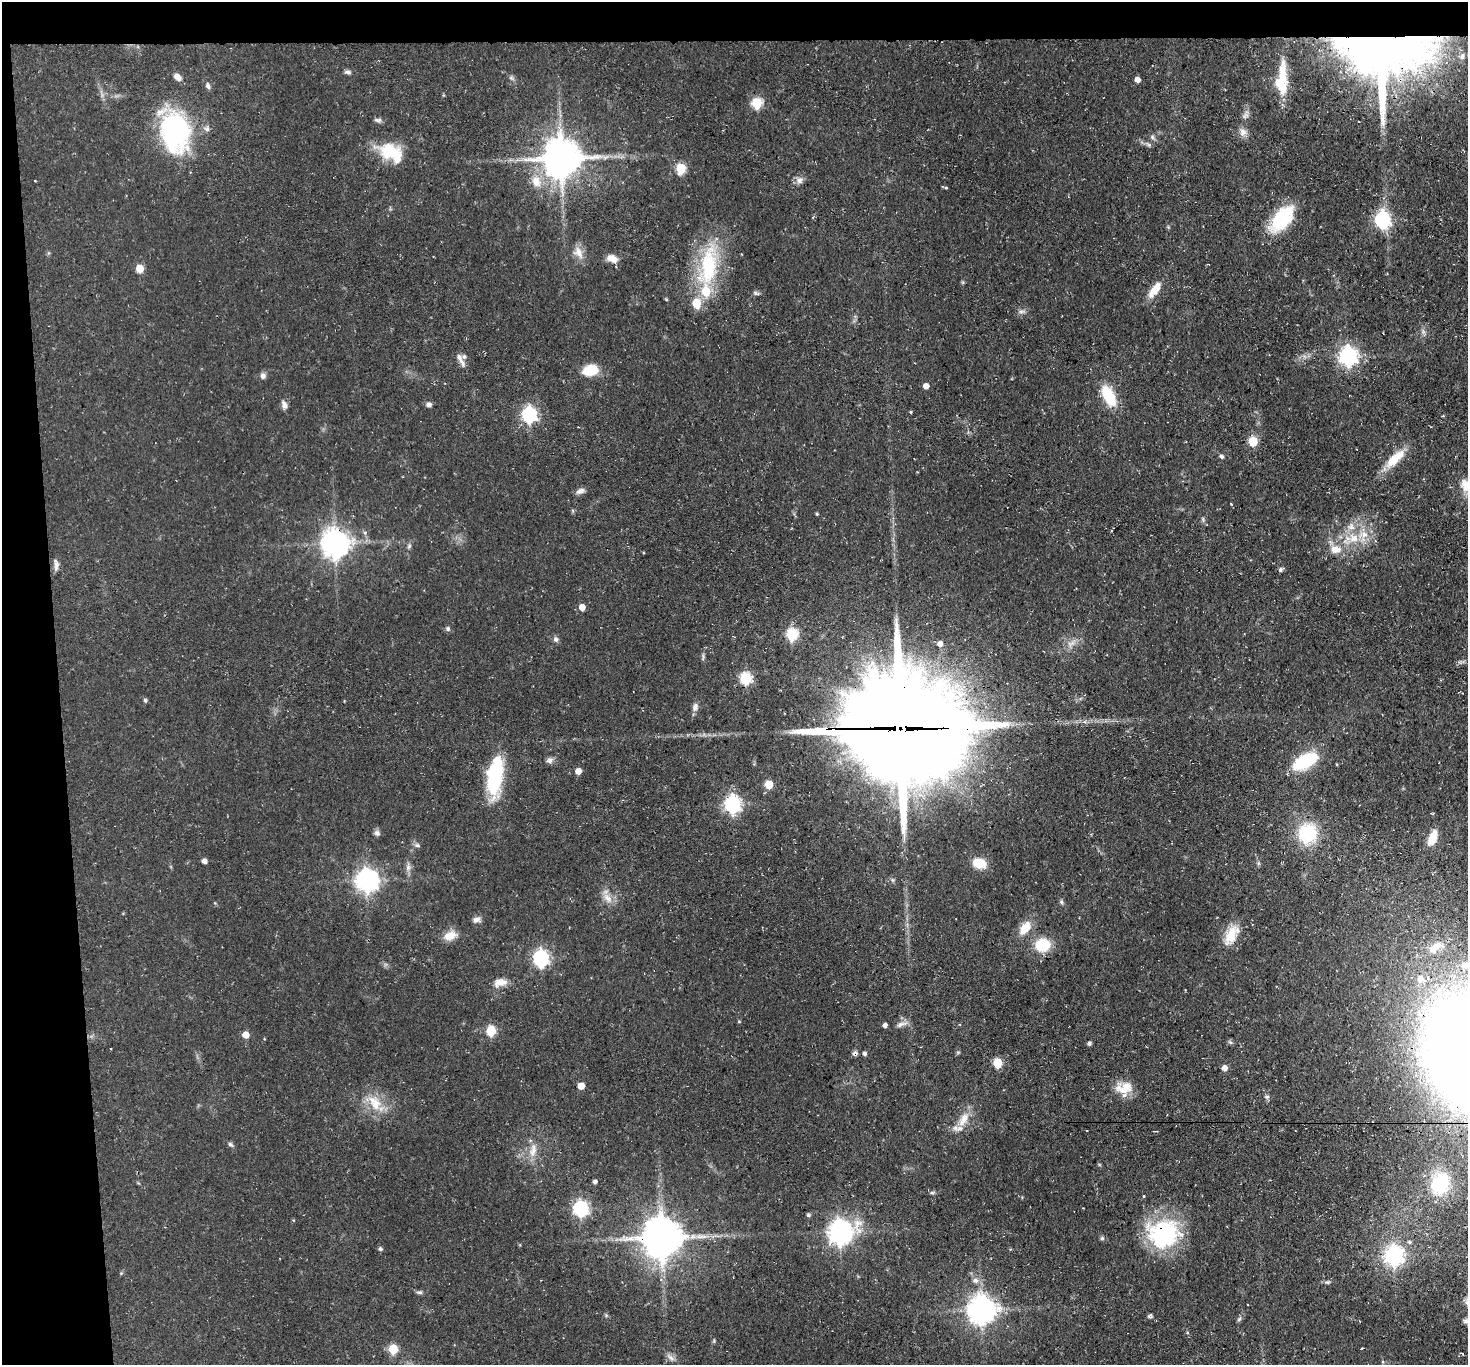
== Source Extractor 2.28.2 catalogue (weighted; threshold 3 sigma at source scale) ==
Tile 1 of 3 x 3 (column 1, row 1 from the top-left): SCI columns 2-1467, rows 2888-4250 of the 4401 x 4372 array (HDU 1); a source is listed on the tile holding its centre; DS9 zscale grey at full resolution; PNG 1470 x 1367 px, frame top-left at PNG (2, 2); no overlay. Shown black and unused: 7% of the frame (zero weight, under 3 of 4 exposures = <1% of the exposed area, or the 3 px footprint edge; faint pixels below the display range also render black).
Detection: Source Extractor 2.28.2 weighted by HDU 2 'WHT'; one run over the whole footprint, this tile lists its part. Background 0.055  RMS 0.0051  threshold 0.023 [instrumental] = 3 sigma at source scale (4.5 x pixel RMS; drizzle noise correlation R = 1.50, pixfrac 1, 0.05/0.05 arcsec/px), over >= 5 px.
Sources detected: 144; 1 inside a brighter object's white glare — not listed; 9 inside a brighter listed object's ellipse — not listed separately; the other 134 listed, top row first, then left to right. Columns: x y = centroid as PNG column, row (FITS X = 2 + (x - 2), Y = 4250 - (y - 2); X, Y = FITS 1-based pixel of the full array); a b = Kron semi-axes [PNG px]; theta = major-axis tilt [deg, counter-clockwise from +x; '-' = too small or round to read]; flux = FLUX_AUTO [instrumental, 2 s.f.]
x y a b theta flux
1382 51 73 55 -6 520
1462 56 10 7 66 2.7
348 72 8 5 -7 1.4
177 77 9 6 -46 2.9
511 78 7 4 0 0.92
1282 79 42 14 86 20
1137 80 5 5 - 3
208 86 8 5 -61 1.3
757 103 6 5 - 39
1245 116 10 7 28 1.8
378 120 11 5 -4 1.4
175 132 46 33 -81 74
1243 132 12 10 85 3.2
1152 137 7 5 -49 1.1
390 152 32 20 -10 18
606 157 9 3 32 1.3
561 158 11 11 - 1500
681 168 6 5 - 27
800 180 10 9 - 2.6
35 181 3 3 - 0.57
536 181 17 13 -64 7.8
946 188 5 3 - 0.51
1280 220 32 18 63 28
1382 220 7 6 - 130
578 252 17 11 -60 5.3
612 258 13 8 -22 4.7
708 266 62 24 80 46
140 268 5 5 - 11
1155 290 22 8 53 8
756 293 10 5 -18 1.1
1021 311 10 4 0 1.4
1423 331 7 4 -72 1.2
1348 356 7 7 - 230
459 357 12 7 -64 2.2
590 370 14 9 14 15
263 376 8 6 -71 1.9
926 386 5 5 - 3.8
1109 396 22 10 -62 21
429 404 8 5 6 1.5
284 405 11 6 -67 2.4
911 412 4 3 - 0.52
529 415 7 6 - 120
1253 441 5 5 - 23
1222 456 6 5 - 1.2
1394 459 27 13 49 11
1465 485 20 11 -74 5.7
580 491 13 7 23 2.1
817 514 4 3 - 0.56
1203 520 7 5 -80 0.93
1353 538 15 12 -31 9.1
335 543 9 8 - 700
409 546 7 5 88 1.1
1335 549 16 11 -8 6.9
56 564 15 6 -83 2.3
1281 569 7 5 40 1.1
582 607 5 5 - 4.9
448 629 6 6 - 1.2
792 634 6 6 - 50
556 639 7 7 - 1.6
940 644 5 5 - 2.9
1071 644 13 8 27 3.6
703 657 12 2 83 0.98
746 678 6 6 - 52
145 700 4 4 - 1.1
695 707 12 7 75 2.2
901 728 42 38 -10 11000
550 760 9 8 - 1.9
1305 761 29 13 27 27
578 771 5 4 - 5.6
495 777 44 16 83 39
769 784 5 5 - 15
732 804 7 6 - 160
377 833 8 7 - 1.6
1307 833 18 16 77 33
1432 838 18 8 68 6.9
417 845 8 5 -15 1.2
204 861 4 4 - 2.7
979 863 13 9 -13 11
408 867 9 7 -90 2
367 881 8 7 - 390
607 898 17 9 -50 4.7
1061 902 6 5 - 0.93
476 920 10 7 20 2.3
1025 928 15 9 51 9.3
450 935 15 10 23 6.9
1231 935 27 13 67 11
1042 945 11 9 6 25
1436 947 30 13 30 12
541 958 7 6 - 130
1420 979 10 10 - 5.6
500 982 17 10 12 4.9
900 1024 13 6 29 2.4
885 1025 4 4 - 1.8
491 1031 6 5 - 28
245 1035 5 5 - 7.3
1230 1042 7 4 -44 0.83
1089 1043 5 5 - 1.1
111 1049 2 2 - 0.38
855 1054 6 5 - 1.5
864 1054 4 4 - 1.4
997 1063 6 5 - 20
1224 1068 5 5 - 3
581 1086 5 5 - 7.2
1124 1088 22 15 4 9.7
1267 1097 7 5 8 1
375 1103 26 15 -56 12
964 1119 23 10 58 7.9
230 1144 7 5 -39 1.1
533 1150 21 9 80 5.9
595 1182 4 4 - 1.6
1440 1183 26 20 69 33
932 1193 6 4 0 0.82
1143 1196 3 3 - 0.62
580 1209 7 6 - 120
808 1215 5 5 - 0.92
840 1232 10 9 - 410
1164 1234 36 32 22 55
662 1238 12 11 - 1800
1102 1238 5 5 - 0.92
1409 1242 6 5 - 1.2
380 1249 5 5 - 0.96
1394 1255 8 7 - 240
975 1280 8 7 - 2.2
1327 1282 8 5 0 1.1
419 1292 9 5 7 1.1
981 1310 9 9 - 650
606 1315 6 4 -19 0.7
1150 1316 7 5 51 1
1239 1319 8 4 54 0.96
1465 1321 8 7 - 1.5
714 1341 6 3 -90 0.62
1362 1348 3 2 - 0.73
393 1349 5 5 - 23
670 1357 14 4 -48 2
Overlapping masked pixels (flux is a lower limit): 7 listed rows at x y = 1382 51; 335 543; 901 728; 1231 935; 855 1054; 1164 1234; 662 1238
Isophote crosses this tile's border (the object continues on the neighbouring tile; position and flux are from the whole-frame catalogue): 1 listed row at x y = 1465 485